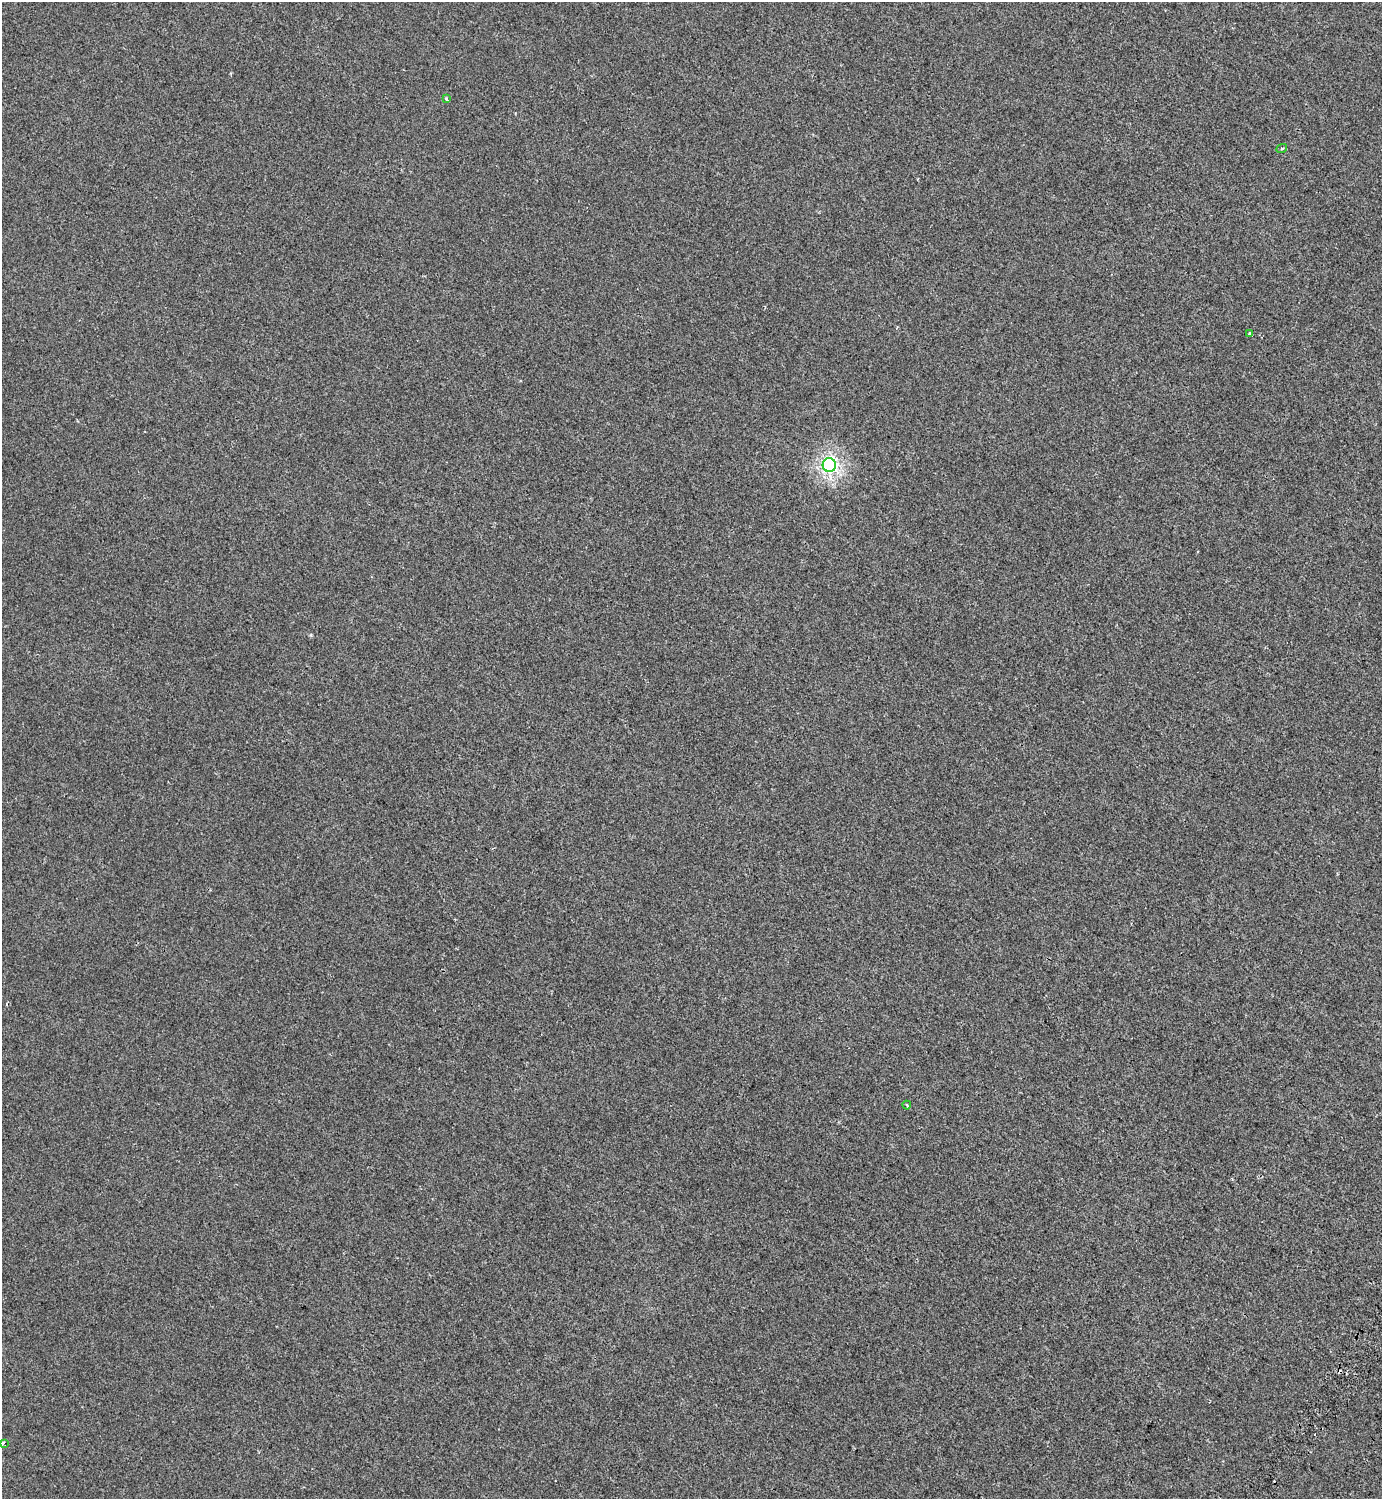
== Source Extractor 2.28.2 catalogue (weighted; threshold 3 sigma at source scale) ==
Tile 6 of 4 x 4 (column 2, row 2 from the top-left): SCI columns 1768-3147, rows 3099-4595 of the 6232 x 6203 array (HDU 1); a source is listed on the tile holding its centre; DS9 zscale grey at full resolution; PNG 1384 x 1501 px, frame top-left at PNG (2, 2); each listed source drawn as its Kron ellipse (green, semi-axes under 4 px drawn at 4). Shown black and unused: <1% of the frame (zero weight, under 2 of 3 exposures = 7% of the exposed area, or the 3 px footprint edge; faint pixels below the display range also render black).
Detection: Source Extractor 2.28.2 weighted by HDU 2 'WHT'; one run over the whole footprint, this tile lists its part. Background -3.76e-04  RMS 0.0046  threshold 0.0205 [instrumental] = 3 sigma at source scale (4.5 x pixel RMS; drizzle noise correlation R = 1.50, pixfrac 1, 0.0396/0.0396 arcsec/px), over >= 5 px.
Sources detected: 7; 1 cosmic-ray / hot-pixel residue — neither listed nor drawn; the other 6 listed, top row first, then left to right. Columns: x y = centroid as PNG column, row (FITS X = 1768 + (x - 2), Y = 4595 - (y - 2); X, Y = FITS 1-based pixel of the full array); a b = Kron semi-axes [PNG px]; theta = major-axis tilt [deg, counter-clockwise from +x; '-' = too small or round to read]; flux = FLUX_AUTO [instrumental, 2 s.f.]
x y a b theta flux
446 99 4 3 - 1.1
1282 148 5 3 - 0.5
1250 334 4 4 - 1.7
829 465 7 6 - 110
907 1105 4 3 - 0.73
3 1443 4 3 - 4.8
Isophote crosses this tile's border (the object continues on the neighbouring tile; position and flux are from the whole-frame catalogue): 1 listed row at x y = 3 1443